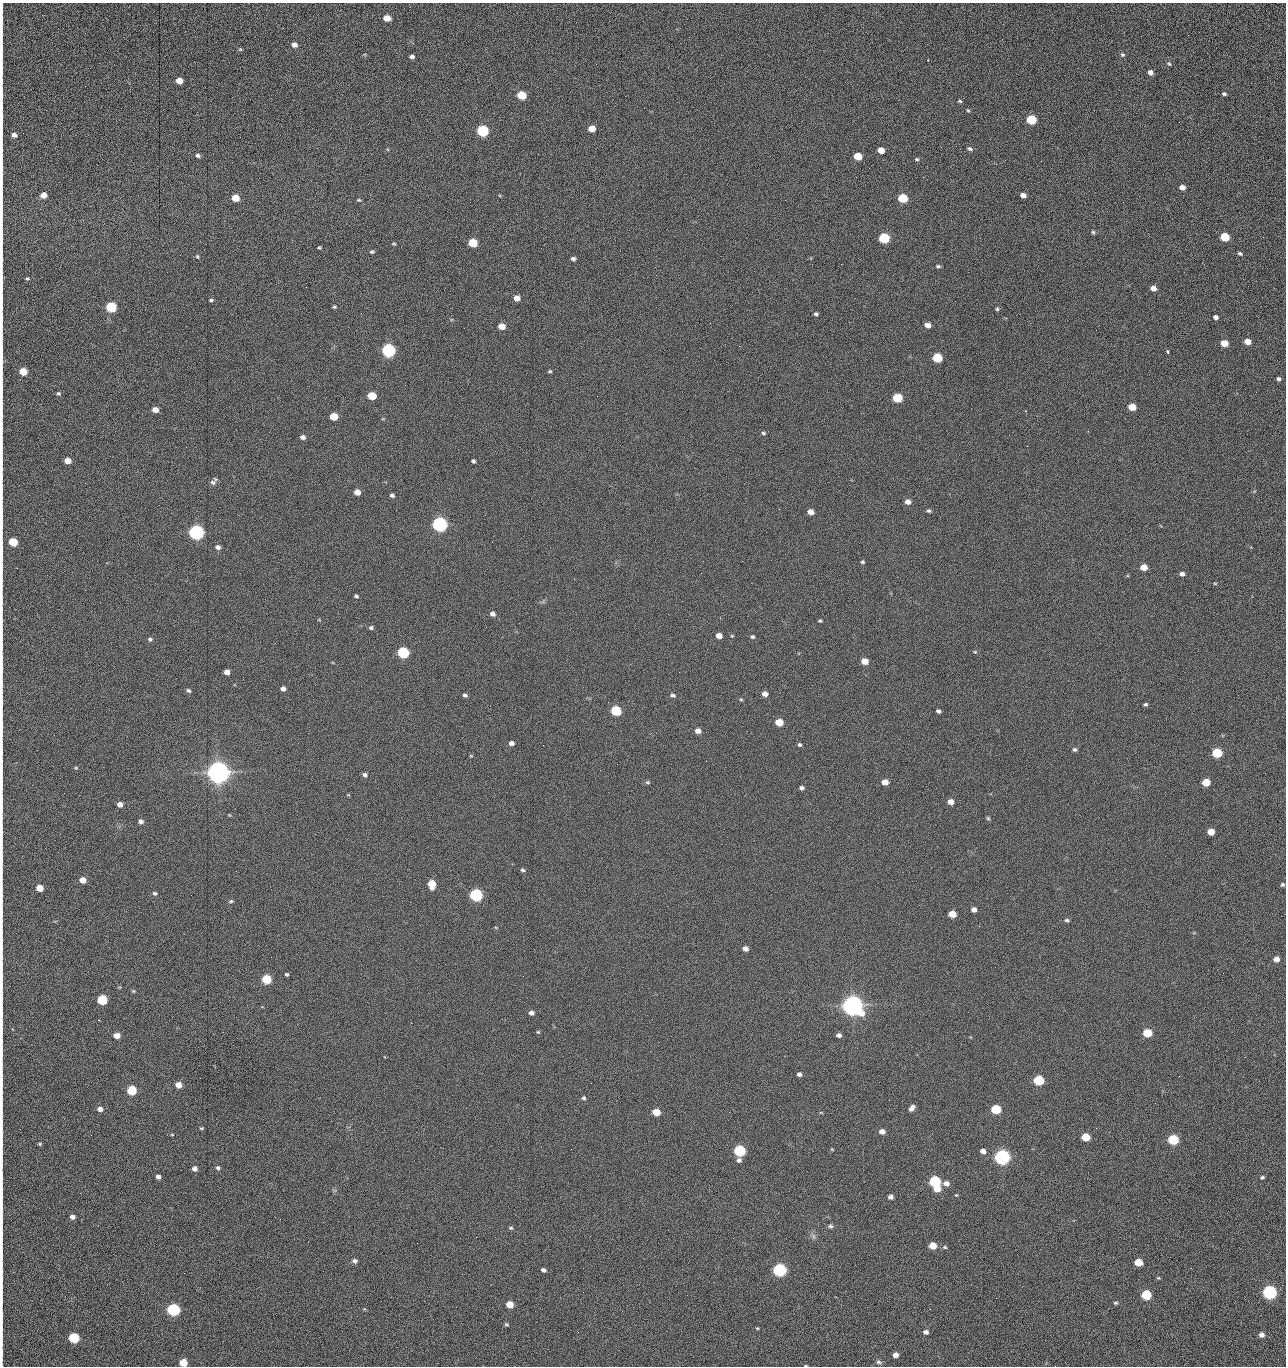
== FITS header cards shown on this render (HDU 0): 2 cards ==
NAXIS1  =                 1284 /fastest changing axis
NAXIS2  =                 1364 /next to fastest changing axis

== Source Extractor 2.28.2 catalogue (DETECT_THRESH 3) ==
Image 1284 x 1364 px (HDU 0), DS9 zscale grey, 1 PNG px = 1 image px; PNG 1288 x 1368 px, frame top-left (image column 1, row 1364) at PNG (2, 3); no overlay
Background 145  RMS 15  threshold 44.6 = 3 sigma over >= 5 px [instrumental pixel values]
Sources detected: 275; all 275 listed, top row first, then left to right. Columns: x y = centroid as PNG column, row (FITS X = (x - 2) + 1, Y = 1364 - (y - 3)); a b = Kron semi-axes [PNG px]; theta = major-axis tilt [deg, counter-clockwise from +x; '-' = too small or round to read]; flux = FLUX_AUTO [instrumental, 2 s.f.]
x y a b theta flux
387 18 6 5 - 1.3e+04
2 23 25 2 90 4.1e+03
1188 35 3 2 - 8.8e+02
294 45 5 5 - 5.1e+03
2 49 22 2 90 3.7e+03
240 49 5 5 - 1.2e+03
1123 55 6 6 - 2.0e+03
412 56 4 4 - 2.5e+03
928 60 3 2 - 6.2e+02
1169 64 6 5 - 1.6e+03
2 69 10 2 90 1.9e+03
1150 72 6 5 - 4.3e+03
179 81 5 5 - 1.4e+04
2 94 23 2 90 4.3e+03
1224 94 4 4 - 1.9e+03
521 95 6 5 - 4.2e+04
960 101 5 4 - 1.3e+03
968 110 5 4 - 1.1e+03
2 116 19 2 90 3.7e+03
1031 120 6 5 - 6.0e+04
1179 122 2 2 - 6.9e+02
592 129 5 5 - 1.4e+04
482 131 6 5 - 1.6e+05
14 135 6 5 - 4.7e+03
970 149 7 4 -27 2.1e+03
881 150 5 5 - 1.2e+04
198 155 6 4 -19 2.6e+03
858 156 6 5 - 2.7e+04
917 159 5 4 - 1.3e+03
1041 161 3 2 - 1.2e+03
856 177 2 2 - 1.5e+03
923 177 2 2 - 1.2e+04
2 181 15 2 90 2.9e+03
1182 187 5 4 - 6.1e+03
43 195 5 5 - 1.0e+04
1023 195 5 4 - 5.5e+03
235 198 5 5 - 2.0e+04
903 198 6 5 - 5.1e+04
359 200 5 4 - 1.2e+03
1123 202 2 2 - 5.7e+02
2 213 17 2 90 2.9e+03
1093 232 5 5 - 1.6e+03
1225 237 6 5 - 4.2e+04
1263 237 2 2 - 4.9e+02
884 238 6 5 - 1.0e+05
2 239 20 2 90 3.3e+03
473 243 6 5 - 4.0e+04
394 244 5 3 - 1.1e+03
319 247 4 4 - 1.2e+03
372 252 5 4 - 1.6e+03
1240 253 6 4 -17 1.8e+03
197 256 5 4 - 1.2e+03
2 259 12 2 90 2.0e+03
573 259 5 4 - 2.7e+03
841 264 2 2 - 1.8e+04
938 266 4 3 - 1.6e+03
656 275 3 2 - 1.0e+03
27 279 4 4 - 1.3e+03
2 282 11 2 90 2.4e+03
306 287 2 2 - 4.8e+02
1153 288 5 4 - 7.1e+03
517 298 5 5 - 9.2e+03
2 299 16 2 90 2.8e+03
211 300 5 4 - 1.7e+03
111 307 6 5 - 1.0e+05
334 307 4 4 - 1.3e+03
997 309 4 4 - 1.4e+03
816 314 4 4 - 2.1e+03
1216 317 5 4 - 3.5e+03
849 322 2 2 - 5.3e+02
710 323 2 2 - 2.2e+03
928 325 5 4 - 7.5e+03
502 326 5 5 - 1.5e+04
1096 330 2 2 - 4.0e+02
1247 342 5 4 - 1.0e+04
1224 343 5 5 - 1.6e+04
389 350 6 6 - 3.0e+05
1167 351 3 3 - 1.5e+03
2 356 13 2 90 2.8e+03
937 358 6 5 - 5.7e+04
23 371 5 5 - 2.5e+04
550 371 5 4 - 1.3e+03
1278 379 4 4 - 2.2e+03
1256 392 3 2 - 8.1e+02
58 393 5 4 - 1.6e+03
372 396 6 5 - 3.6e+04
897 398 6 5 - 5.9e+04
2 407 9 2 90 1.6e+03
1132 407 6 5 - 1.9e+04
155 410 5 4 - 8.5e+03
1025 411 4 3 - 7.6e+02
334 417 5 5 - 2.8e+04
763 433 6 4 -4 1.8e+03
1009 435 2 2 - 2.3e+03
303 437 5 4 - 3.8e+03
2 446 9 2 90 1.6e+03
186 447 2 2 - 1.9e+03
67 461 5 4 - 1.2e+04
473 461 4 4 - 2.1e+03
214 481 10 5 50 3.1e+03
85 483 2 2 - 6.1e+02
357 492 5 5 - 9.8e+03
392 495 5 4 - 2.5e+03
908 501 6 5 - 5.9e+03
779 509 2 2 - 4.6e+02
2 510 7 2 90 1.0e+03
929 511 5 4 - 1.8e+03
811 512 5 4 - 8.5e+03
440 524 6 6 - 5.0e+05
196 532 6 6 - 5.4e+05
13 542 5 5 - 4.0e+04
492 542 2 2 - 1.8e+03
218 547 6 5 - 3.9e+03
2 549 14 2 90 2.5e+03
742 561 2 2 - 4.7e+02
862 562 4 4 - 1.5e+03
1144 567 5 5 - 1.3e+04
1182 574 5 4 - 3.6e+03
1215 583 5 3 - 9.3e+02
356 596 4 3 - 1.8e+03
492 614 6 5 - 4.3e+03
820 621 4 3 - 1.4e+03
371 628 5 4 - 2.0e+03
719 636 5 4 - 9.9e+03
752 637 5 4 - 1.8e+03
150 639 6 5 - 1.9e+03
975 652 5 4 - 1.1e+03
403 653 6 5 - 1.6e+05
865 661 5 5 - 1.4e+04
2 668 15 2 90 2.5e+03
227 672 5 4 - 6.9e+03
679 672 2 2 - 1.1e+03
283 689 5 4 - 4.1e+03
188 690 6 4 -32 2.2e+03
765 694 5 4 - 6.0e+03
465 695 5 4 - 2.3e+03
673 695 5 4 - 2.4e+03
741 699 5 3 - 1.1e+03
1146 704 5 4 - 1.6e+03
616 711 6 5 - 9.2e+04
938 711 4 4 - 2.5e+03
779 722 5 5 - 2.7e+04
2 726 22 2 90 3.5e+03
698 731 5 4 - 7.4e+03
511 743 5 5 - 4.3e+03
543 745 2 2 - 2.0e+03
800 745 5 5 - 1.7e+03
1075 749 4 4 - 2.2e+03
1217 753 6 5 - 7.5e+04
471 756 5 3 - 8.7e+02
706 761 2 2 - 1.4e+03
617 764 2 2 - 4.8e+02
76 768 4 4 - 1.0e+03
218 772 8 7 - 1.8e+06
365 775 5 5 - 2.6e+03
648 782 6 5 - 1.6e+03
885 782 5 5 - 1.0e+04
1206 782 5 5 - 2.4e+04
2 783 9 2 90 1.5e+03
802 788 5 4 - 3.0e+03
951 802 5 5 - 8.0e+03
120 804 5 4 - 6.7e+03
229 815 4 3 - 8.1e+02
988 818 5 4 - 1.4e+03
141 821 6 5 - 3.9e+03
1211 832 5 5 - 1.5e+04
2 858 14 2 90 2.2e+03
523 870 5 4 - 1.9e+03
82 880 5 4 - 1.2e+04
432 884 7 5 -82 2.7e+04
1282 885 5 4 - 1.8e+03
39 888 5 5 - 1.6e+04
155 893 6 5 - 1.8e+03
476 895 6 5 - 2.4e+05
231 901 6 4 15 1.6e+03
974 910 5 4 - 5.6e+03
952 914 5 5 - 1.9e+04
1067 920 6 4 -17 2.0e+03
979 926 2 2 - 3.5e+03
745 948 5 4 - 6.0e+03
1276 959 5 4 - 7.4e+03
2 964 8 2 90 1.4e+03
286 974 4 3 - 1.6e+03
523 976 2 2 - 1.3e+03
266 979 6 5 - 6.0e+04
133 991 5 4 - 1.2e+03
102 1000 6 5 - 7.5e+04
852 1006 8 7 - 1.5e+06
2 1012 15 2 90 2.4e+03
531 1013 5 5 - 4.1e+03
99 1020 3 2 - 6.8e+02
411 1023 2 2 - 3.6e+03
538 1032 5 5 - 1.2e+03
1147 1033 6 5 - 4.8e+04
839 1035 4 4 - 3.5e+03
117 1036 5 4 - 1.0e+04
857 1048 3 2 - 9.0e+02
2 1054 10 2 90 1.5e+03
1245 1057 3 2 - 1.3e+03
799 1074 4 4 - 3.3e+03
1179 1076 3 2 - 1.8e+03
1039 1080 6 5 - 8.8e+04
2 1084 7 2 90 1.3e+03
178 1085 5 5 - 1.2e+04
132 1090 6 5 - 6.4e+04
583 1098 5 4 - 1.9e+03
1155 1103 2 2 - 6.0e+02
912 1108 7 4 52 4.7e+03
100 1109 6 5 - 5.2e+03
996 1109 6 5 - 7.2e+04
656 1112 5 5 - 2.1e+04
729 1112 2 2 - 6.7e+02
821 1113 5 3 - 8.5e+02
201 1128 5 3 - 1.1e+03
1096 1128 2 2 - 4.8e+02
882 1132 5 4 - 6.9e+03
91 1135 2 2 - 1.6e+03
172 1135 5 3 - 8.5e+02
1085 1137 6 5 - 3.1e+04
1173 1140 6 5 - 9.8e+04
2 1143 13 2 90 2.5e+03
40 1144 4 3 - 1.2e+03
571 1149 2 2 - 6.3e+02
739 1151 6 5 - 1.4e+05
983 1151 5 4 - 7.0e+03
1002 1157 6 6 - 6.3e+05
739 1160 6 5 - 3.1e+03
2 1162 9 2 90 1.3e+03
218 1168 6 5 - 2.4e+03
194 1169 5 5 - 4.7e+03
158 1177 5 4 - 3.6e+03
1262 1177 5 4 - 1.7e+03
935 1181 6 5 - 1.5e+05
946 1183 6 5 - 6.7e+03
937 1189 5 5 - 1.7e+04
956 1195 4 3 - 8.8e+02
890 1197 5 4 - 4.6e+03
2 1206 16 2 90 2.8e+03
72 1217 5 4 - 4.4e+03
280 1219 2 2 - 1.5e+03
830 1226 7 5 -10 2.3e+03
511 1228 5 4 - 1.5e+03
813 1236 11 5 -68 2.9e+03
476 1237 2 2 - 5.6e+03
308 1242 3 2 - 1.1e+03
417 1243 2 2 - 3.4e+03
933 1246 5 5 - 1.9e+04
945 1247 6 4 -22 1.4e+03
2 1256 12 2 90 1.7e+03
354 1261 6 5 - 3.2e+03
1138 1262 6 5 - 2.6e+04
543 1270 5 3 - 3.0e+03
780 1270 6 5 - 3.1e+05
1158 1278 4 4 - 1.2e+03
1269 1292 6 6 - 3.6e+05
1146 1295 6 5 - 7.8e+04
996 1298 2 2 - 1.8e+03
1116 1303 5 4 - 1.6e+03
510 1304 5 5 - 1.8e+04
173 1310 6 5 - 2.4e+05
622 1311 2 2 - 5.4e+02
2 1316 16 2 90 2.7e+03
506 1324 6 4 -15 1.5e+03
757 1328 4 3 - 1.1e+03
578 1332 2 2 - 2.5e+03
926 1332 5 4 - 3.9e+03
1262 1335 5 5 - 5.1e+03
2 1337 14 2 90 2.5e+03
74 1338 6 5 - 9.2e+04
2 1353 12 2 90 2.2e+03
895 1355 5 4 - 6.9e+03
879 1362 8 6 -9 2.4e+03
183 1363 5 5 - 3.0e+04
805 1366 4 2 - 8.3e+02
1055 1366 2 2 - 1.3e+03
At the frame edge (FLAGS 8, measured only in part): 36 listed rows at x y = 2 23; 2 49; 2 69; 2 94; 2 116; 14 135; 2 181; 2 213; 2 239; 2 259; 2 282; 2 299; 2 356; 23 371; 2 407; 2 446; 2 510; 2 549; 2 668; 2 726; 2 783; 2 858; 2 964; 2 1012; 2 1054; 2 1084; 2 1143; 2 1162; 2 1206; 2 1256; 2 1316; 2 1337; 2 1353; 183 1363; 805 1366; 1055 1366

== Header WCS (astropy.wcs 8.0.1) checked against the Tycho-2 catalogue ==
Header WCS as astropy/WCSLIB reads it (CRVAL/CRPIX/CD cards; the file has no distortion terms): RA---TAN/DEC--TAN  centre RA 15:41:40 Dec +51:59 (235.42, +51.98 deg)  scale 1.26 arcsec/px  FOV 26.9' x 28.5'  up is +92 deg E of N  parity flipped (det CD > 0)
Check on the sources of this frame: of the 60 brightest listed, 10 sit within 2.0 arcsec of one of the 12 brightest Tycho-2 stars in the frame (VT <= 12.29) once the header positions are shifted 0.47 arcsec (0.38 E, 0.27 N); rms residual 1.05 arcsec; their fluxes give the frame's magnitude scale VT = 25.21 - 2.5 log10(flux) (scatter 0.20 mag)
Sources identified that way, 10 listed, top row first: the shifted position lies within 2.0 arcsec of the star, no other Tycho-2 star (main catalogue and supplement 1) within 4.0 arcsec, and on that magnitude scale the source's flux lands within +1.5 / -3 mag of the star's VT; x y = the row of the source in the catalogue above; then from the Tycho-2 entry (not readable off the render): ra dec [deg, ICRS J2000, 3 dp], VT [Tycho-2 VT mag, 2 dp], TYC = Tycho-2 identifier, HIP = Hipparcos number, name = IAU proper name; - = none
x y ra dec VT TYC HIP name
389 350 235.614 +52.064 11.61 3489-1132-1 - -
440 524 235.514 +52.049 11.19 3489-1407-1 - -
218 772 235.378 +52.130 9.31 3489-1322-1 76850 -
476 895 235.303 +52.042 11.52 3489-958-1 - -
852 1006 235.232 +51.912 9.59 3489-824-1 - -
1002 1157 235.143 +51.862 10.97 3489-1016-1 - -
935 1181 235.131 +51.886 12.29 3489-908-1 - -
780 1270 235.084 +51.941 11.45 3489-1346-1 - -
1269 1292 235.062 +51.771 11.53 3489-1453-1 - -
173 1310 235.075 +52.152 11.74 3489-912-1 - -